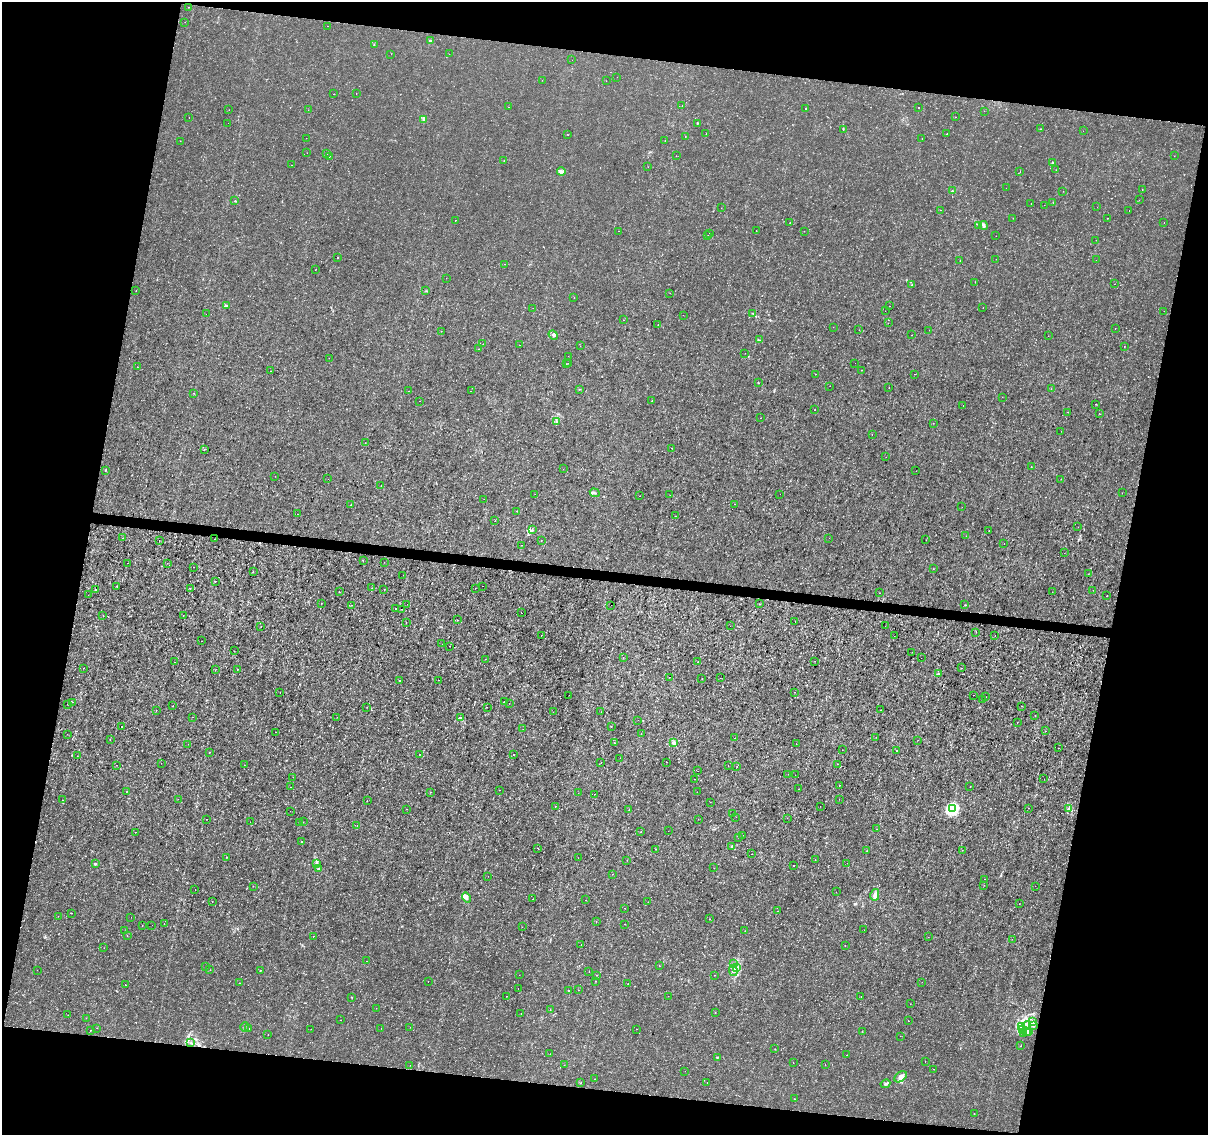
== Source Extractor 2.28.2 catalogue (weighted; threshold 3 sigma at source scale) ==
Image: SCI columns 10-4830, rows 284-4815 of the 4830 x 5040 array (HDU 1 of 3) = the unmasked area's bounding box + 8 px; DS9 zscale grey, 4 x 4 block average (1 PNG px = mean of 4 x 4 image px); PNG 1210 x 1137 px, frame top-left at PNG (2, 2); each listed source drawn as its Kron ellipse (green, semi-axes under 4 px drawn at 4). Shown black and unused: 24% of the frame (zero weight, under 3 of 4 exposures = <1% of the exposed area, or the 3 px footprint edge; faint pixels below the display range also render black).
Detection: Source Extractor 2.28.2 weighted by HDU 2 'WHT'. Background -1.32e-04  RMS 8.0e-04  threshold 0.0036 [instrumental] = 3 sigma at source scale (4.5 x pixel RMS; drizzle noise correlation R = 1.50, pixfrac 1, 0.0396/0.0396 arcsec/px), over >= 5 px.
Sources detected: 504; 1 too faint to see at this stretch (4 x 4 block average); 8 cosmic-ray / hot-pixel residue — neither listed nor drawn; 7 coinciding with a brighter row at this scale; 10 inside a brighter listed object's ellipse — not listed separately; the other 478 listed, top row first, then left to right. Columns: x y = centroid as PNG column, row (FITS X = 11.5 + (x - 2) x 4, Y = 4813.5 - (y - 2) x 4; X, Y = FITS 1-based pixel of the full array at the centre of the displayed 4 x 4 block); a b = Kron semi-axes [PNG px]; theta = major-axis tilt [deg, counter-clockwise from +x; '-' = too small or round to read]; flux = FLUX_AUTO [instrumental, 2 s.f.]
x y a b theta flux
189 7 2 2 - 0.23
185 22 2 2 - 0.078
328 26 2 2 - 0.14
430 41 2 2 - 0.48
374 45 2 2 - 0.22
391 54 2 2 - 0.18
449 54 2 2 - 0.066
572 60 2 2 - 0.053
617 77 2 2 - 0.088
542 80 2 2 - 0.18
606 81 2 2 - 0.065
356 93 2 2 - 0.091
333 94 2 2 - 0.5
682 106 2 2 - 0.11
509 107 2 2 - 0.069
806 108 2 2 - 0.15
918 108 2 2 - 0.3
229 110 2 2 - 0.096
308 110 2 2 - 0.1
984 111 2 2 - 0.11
189 117 2 2 - 0.091
955 117 2 2 - 0.097
424 119 4 3 - 2.1
228 123 2 2 - 0.088
697 123 2 2 - 0.18
843 129 2 2 - 0.31
1040 129 2 2 - 0.11
1083 131 2 2 - 0.081
706 133 2 2 - 0.11
947 133 2 2 - 0.13
568 135 2 2 - 0.1
685 136 2 2 - 0.21
306 138 2 2 - 0.071
922 138 2 2 - 0.15
665 140 2 2 - 0.1
180 141 2 2 - 0.076
307 153 2 2 - 0.08
327 154 2 2 - 0.19
329 156 2 2 - 0.51
676 156 2 2 - 0.1
1174 156 2 2 - 0.16
504 160 2 2 - 0.19
1053 163 3 2 - 0.85
291 165 2 2 - 0.093
648 167 2 2 - 0.065
1056 170 2 2 - 0.081
561 171 4 2 - 1.2
1020 172 2 2 - 0.22
1006 188 2 2 - 0.08
1142 190 2 2 - 0.14
952 191 2 2 - 0.23
1063 191 2 2 - 0.079
1139 200 2 2 - 0.094
235 201 2 2 - 0.41
1031 203 2 2 - 0.33
1053 203 2 2 - 0.2
1044 205 2 2 - 0.077
1097 207 2 2 - 0.064
721 208 2 2 - 0.15
941 210 2 2 - 0.07
1129 210 2 2 - 0.18
1013 218 2 2 - 0.15
1107 218 2 2 - 0.14
455 220 2 2 - 0.26
790 223 2 2 - 0.22
1164 223 2 2 - 0.078
984 225 4 3 - 0.99
979 226 3 2 - 0.16
618 231 2 2 - 0.069
756 231 2 2 - 0.1
804 231 2 2 - 0.095
710 233 2 2 - 0.11
708 235 2 2 - 0.13
996 236 2 2 - 0.09
1096 240 2 2 - 0.13
337 257 2 2 - 0.24
996 259 2 2 - 0.096
1096 260 2 2 - 0.15
960 261 2 2 - 0.17
504 264 2 2 - 0.083
315 270 2 2 - 0.088
446 278 2 2 - 0.093
975 282 2 2 - 0.081
1114 284 2 2 - 0.076
911 285 2 2 - 0.094
136 290 2 2 - 0.094
426 291 2 2 - 0.18
670 293 2 2 - 0.059
574 298 2 2 - 0.12
227 306 2 2 - 0.4
889 306 2 2 - 0.13
533 308 2 2 - 0.063
983 308 2 2 - 0.094
885 311 2 2 - 0.065
1164 311 2 2 - 0.11
206 314 2 2 - 0.18
753 314 3 2 - 0.33
683 315 2 2 - 0.085
623 320 2 2 - 0.21
888 323 2 2 - 0.12
658 325 2 2 - 0.16
833 327 2 2 - 0.097
1115 329 2 2 - 0.14
859 330 2 2 - 0.097
929 330 2 2 - 0.073
441 331 2 2 - 0.078
553 335 5 3 - 0.94
912 335 2 2 - 0.14
1048 336 2 2 - 0.1
759 340 2 2 - 0.23
483 344 2 2 - 0.16
519 345 2 2 - 0.11
580 346 2 2 - 0.14
1124 347 2 2 - 0.18
478 349 2 2 - 0.099
745 353 2 2 - 0.12
568 356 2 2 - 0.075
329 358 2 2 - 0.13
566 363 2 2 - 0.09
569 363 2 2 - 0.082
855 363 2 2 - 0.076
137 367 2 2 - 0.13
861 370 2 2 - 0.13
271 371 2 2 - 0.17
815 374 2 2 - 0.12
915 374 2 2 - 0.2
758 383 2 2 - 0.18
830 386 2 2 - 0.12
889 388 2 2 - 0.081
579 389 2 2 - 0.13
1051 389 2 2 - 0.088
409 391 2 2 - 0.13
471 391 2 2 - 0.078
194 393 2 2 - 0.12
1002 397 2 2 - 0.087
419 401 2 2 - 0.13
652 401 2 2 - 0.15
1095 404 2 2 - 0.19
963 406 2 2 - 0.075
815 410 2 2 - 0.3
1068 412 2 2 - 0.3
1099 413 2 2 - 0.11
760 418 2 2 - 0.099
556 421 2 2 - 0.19
933 423 2 2 - 0.095
1061 431 2 2 - 0.084
872 434 2 2 - 0.11
365 443 2 2 - 0.17
672 448 2 2 - 0.12
204 449 2 2 - 0.11
886 457 2 2 - 0.078
1031 467 2 2 - 0.11
563 469 2 2 - 0.11
105 470 2 2 - 0.42
916 471 2 2 - 0.13
275 476 2 2 - 0.16
328 479 2 2 - 0.12
1061 479 2 2 - 0.3
381 486 2 2 - 0.14
595 493 5 2 - 0.48
1122 493 2 2 - 0.17
535 494 2 2 - 0.067
780 494 2 2 - 0.06
670 495 2 2 - 0.091
640 496 2 2 - 0.1
484 499 2 2 - 0.057
735 504 2 2 - 0.35
351 505 2 2 - 0.34
962 507 2 2 - 0.075
516 511 2 2 - 0.35
297 514 2 2 - 0.093
676 516 2 2 - 0.14
495 521 2 2 - 0.29
1078 527 2 2 - 0.095
532 530 2 2 - 0.15
989 531 2 2 - 0.16
966 536 2 2 - 0.13
122 538 2 2 - 0.097
829 538 2 2 - 0.059
214 539 2 2 - 0.07
159 540 2 2 - 0.08
541 540 2 2 - 0.094
926 540 2 2 - 0.068
1004 544 2 2 - 0.079
522 545 2 2 - 0.11
1064 553 2 2 - 0.29
363 561 2 2 - 0.12
384 562 2 2 - 0.14
127 563 2 2 - 0.1
167 563 2 2 - 0.093
194 567 2 2 - 0.081
933 569 2 2 - 0.11
253 572 2 2 - 0.14
1088 574 2 2 - 0.077
403 575 2 2 - 0.3
215 581 2 2 - 0.18
117 586 2 2 - 0.33
483 586 2 2 - 0.1
190 588 2 2 - 0.34
372 588 2 2 - 0.12
475 588 2 2 - 0.12
384 589 2 2 - 0.16
95 590 2 2 - 0.31
1093 590 2 2 - 0.085
339 592 2 2 - 0.12
1052 592 2 2 - 0.072
879 593 2 2 - 0.12
88 595 2 2 - 0.081
1107 596 2 2 - 0.12
321 603 2 2 - 0.092
407 604 2 2 - 0.1
759 604 2 2 - 0.13
352 605 2 2 - 0.13
611 605 2 2 - 0.18
965 605 2 2 - 0.11
396 608 2 2 - 0.41
402 609 2 2 - 0.12
522 613 2 2 - 0.12
103 615 2 2 - 0.13
183 615 2 2 - 0.11
457 620 2 2 - 0.14
795 622 2 2 - 0.13
406 623 2 2 - 0.074
261 626 2 2 - 0.16
730 626 2 2 - 0.22
885 626 2 2 - 0.18
976 632 2 2 - 0.16
541 635 2 2 - 0.098
894 636 2 2 - 0.081
995 636 2 2 - 0.12
201 641 2 2 - 0.08
442 644 2 2 - 0.092
450 646 2 2 - 0.16
234 651 2 2 - 0.41
912 652 2 2 - 0.066
623 657 2 2 - 0.13
921 658 2 2 - 0.06
485 659 2 2 - 0.096
815 661 2 2 - 0.56
175 662 2 2 - 0.23
698 662 2 2 - 0.14
83 668 2 2 - 0.15
962 668 2 2 - 0.14
237 669 2 2 - 0.85
215 670 2 2 - 0.1
938 674 3 2 - 0.46
669 677 2 2 - 0.25
720 678 2 2 - 0.25
702 679 2 2 - 0.07
439 680 2 2 - 0.089
400 681 2 2 - 0.27
280 692 2 2 - 0.1
795 692 2 2 - 0.11
569 695 2 2 - 0.082
973 695 2 2 - 0.32
986 697 2 2 - 0.084
982 699 2 2 - 0.059
72 702 2 2 - 0.1
504 702 2 2 - 0.27
509 703 2 2 - 0.082
68 704 2 2 - 0.095
173 706 2 2 - 0.17
1022 706 2 2 - 0.1
367 707 2 2 - 0.093
487 707 2 2 - 0.21
156 710 2 2 - 0.13
881 710 2 2 - 0.29
553 712 2 2 - 0.14
601 712 2 2 - 0.085
1035 716 2 2 - 0.17
192 717 2 2 - 0.14
337 717 2 2 - 0.094
460 718 4 2 - 0.57
638 720 2 2 - 0.066
1017 722 2 2 - 0.12
122 726 2 2 - 0.34
611 727 2 2 - 0.14
523 729 2 2 - 0.072
1045 731 2 2 - 0.25
275 732 2 2 - 0.11
67 734 2 2 - 0.14
641 734 2 2 - 0.32
876 737 2 2 - 0.078
735 738 2 2 - 0.1
110 740 2 2 - 0.2
918 740 2 2 - 0.072
614 743 2 2 - 0.094
674 743 2 2 - 8.8
188 744 2 2 - 0.073
796 744 2 2 - 0.13
1058 748 2 2 - 0.092
842 750 2 2 - 0.093
897 751 2 2 - 0.18
209 752 2 2 - 0.47
419 754 2 2 - 0.12
513 754 2 2 - 0.36
77 756 2 2 - 0.2
620 758 2 2 - 0.14
601 762 2 2 - 0.14
666 762 2 2 - 0.15
161 763 2 2 - 0.13
837 764 2 2 - 0.13
116 765 2 2 - 0.11
244 765 2 2 - 0.072
728 765 2 2 - 0.096
737 767 2 2 - 0.094
698 771 2 2 - 0.066
788 774 2 2 - 0.089
795 775 2 2 - 0.096
293 777 2 2 - 0.097
694 779 2 2 - 0.15
1044 779 2 2 - 0.064
839 785 2 2 - 0.23
290 787 2 2 - 0.22
970 787 2 2 - 0.094
798 789 2 2 - 0.14
500 790 2 2 - 0.084
126 792 2 2 - 0.15
430 792 2 2 - 0.14
697 792 2 2 - 0.15
578 793 2 2 - 0.14
594 794 2 2 - 0.093
178 799 2 2 - 0.089
839 799 2 2 - 0.16
63 800 2 2 - 0.12
367 801 2 2 - 0.48
710 802 2 2 - 0.13
555 806 2 2 - 0.33
820 806 2 2 - 0.1
1029 808 2 2 - 0.13
1068 808 3 2 - 0.5
407 809 2 2 - 0.16
952 809 3 3 - 65
629 810 2 2 - 0.094
290 811 2 2 - 0.17
732 814 2 2 - 0.079
736 817 2 2 - 0.12
787 818 2 2 - 0.08
207 819 2 2 - 0.17
698 819 2 2 - 0.18
250 822 2 2 - 0.07
303 822 2 2 - 0.18
300 823 2 2 - 0.19
357 825 2 2 - 0.085
877 829 2 2 - 0.28
668 831 2 2 - 0.14
135 832 2 2 - 0.33
641 832 2 2 - 0.23
743 835 2 2 - 0.19
739 838 2 2 - 0.24
302 842 2 2 - 0.63
732 846 2 2 - 0.33
538 848 2 2 - 0.1
655 849 2 2 - 0.24
962 850 2 2 - 0.14
867 851 2 2 - 0.15
752 854 2 2 - 0.3
226 857 2 2 - 0.19
578 858 2 2 - 0.095
815 859 2 2 - 0.13
627 860 2 2 - 0.1
95 863 2 2 - 0.28
316 863 3 2 - 0.49
847 863 2 2 - 0.068
794 865 2 2 - 0.84
714 868 2 2 - 0.18
318 869 3 2 - 0.3
612 874 2 2 - 0.17
488 876 2 2 - 0.072
984 879 2 2 - 0.083
984 885 2 2 - 0.09
253 886 2 2 - 0.1
1035 886 2 2 - 0.22
195 889 2 2 - 0.15
836 892 2 2 - 0.077
875 895 6 3 76 2.7
466 898 5 3 - 1.3
533 899 2 2 - 0.12
586 900 2 2 - 0.12
212 902 2 2 - 0.19
648 902 2 2 - 0.1
1019 904 2 2 - 0.1
625 908 2 2 - 0.1
778 911 2 2 - 0.097
72 913 2 2 - 0.18
58 916 2 2 - 0.12
131 917 2 2 - 0.097
709 919 2 2 - 0.16
596 922 2 2 - 0.12
164 924 2 2 - 0.27
625 924 2 2 - 0.11
152 925 2 2 - 0.068
142 926 2 2 - 0.12
522 927 2 2 - 0.13
864 930 2 2 - 0.12
125 931 2 2 - 0.11
745 931 2 2 - 0.076
127 935 2 2 - 0.085
313 936 2 2 - 0.12
928 937 2 2 - 0.084
1012 939 2 2 - 0.063
581 944 2 2 - 0.19
845 945 2 2 - 0.19
104 948 2 2 - 0.16
367 961 2 2 - 0.16
734 964 3 2 - 0.4
659 966 2 2 - 0.13
206 967 2 2 - 0.082
737 967 2 2 - 0.49
37 970 2 2 - 0.072
210 970 2 2 - 0.089
260 970 2 2 - 0.41
733 971 5 3 - 1.3
589 972 2 2 - 0.21
519 975 2 2 - 0.092
597 975 2 2 - 0.17
714 975 2 2 - 0.12
428 981 2 2 - 0.13
596 981 2 2 - 0.14
922 982 2 2 - 0.074
240 983 2 2 - 0.093
628 983 2 2 - 0.11
125 985 2 2 - 0.25
518 989 2 2 - 0.11
568 990 2 2 - 0.27
578 990 2 2 - 0.14
507 996 2 2 - 0.1
668 996 2 2 - 0.061
352 997 2 2 - 0.14
861 997 2 2 - 0.083
910 1004 2 2 - 0.14
376 1008 2 2 - 0.11
550 1010 2 2 - 0.23
715 1012 2 2 - 0.13
521 1013 2 2 - 0.092
68 1015 2 2 - 0.08
86 1018 2 2 - 0.097
341 1020 2 2 - 0.17
908 1021 2 2 - 0.14
1033 1022 3 2 - 0.45
1027 1025 4 2 - 0.44
1021 1026 2 2 - 0.27
1034 1026 2 2 - 0.19
245 1027 4 2 - 0.79
410 1027 2 2 - 0.057
97 1028 2 2 - 0.14
381 1028 2 2 - 0.072
249 1029 2 2 - 0.13
311 1029 2 2 - 0.12
636 1029 2 2 - 0.18
1022 1029 2 2 - 0.14
90 1030 2 2 - 0.16
862 1031 2 2 - 0.1
1026 1032 2 2 - 0.43
1028 1032 3 2 - 0.43
1023 1033 3 2 - 0.6
268 1034 2 2 - 0.12
900 1036 2 2 - 0.085
191 1043 2 2 - 0.16
1021 1046 2 2 - 0.078
775 1049 2 2 - 0.14
550 1054 2 2 - 0.29
847 1055 2 2 - 0.17
717 1057 3 2 - 0.48
925 1062 2 2 - 0.2
793 1063 2 2 - 0.079
410 1065 2 2 - 0.14
564 1065 2 2 - 0.068
825 1065 2 2 - 0.082
934 1069 2 2 - 0.12
685 1071 2 2 - 0.065
901 1077 7 4 36 2.3
595 1079 2 2 - 0.11
581 1083 2 2 - 0.17
707 1083 2 2 - 0.24
885 1084 5 2 - 1.2
795 1099 2 2 - 0.092
974 1114 2 2 - 0.16
Diffuse or blended objects may show on this block-average render without a row.